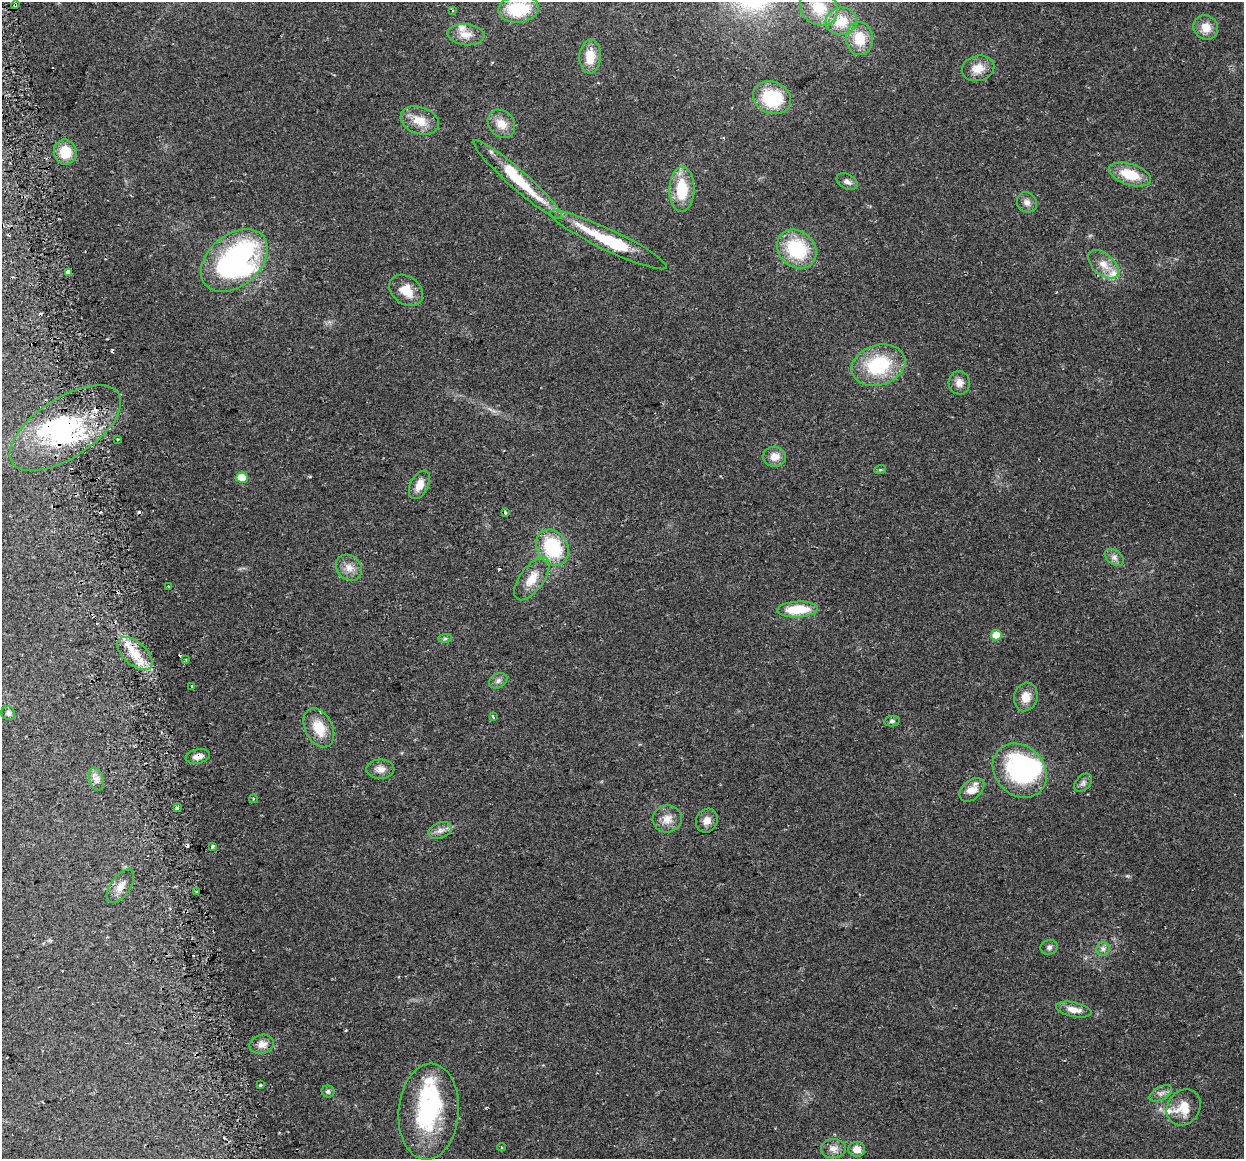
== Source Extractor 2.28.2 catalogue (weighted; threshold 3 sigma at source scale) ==
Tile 11 of 4 x 4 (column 3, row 3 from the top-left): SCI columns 2514-3755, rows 1246-2402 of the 5027 x 4754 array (HDU 1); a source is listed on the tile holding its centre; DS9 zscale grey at full resolution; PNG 1246 x 1161 px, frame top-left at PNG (2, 2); each listed source drawn as its Kron ellipse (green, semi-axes under 4 px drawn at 4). Shown black and unused: <1% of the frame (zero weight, under 2 of 3 exposures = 2% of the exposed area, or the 3 px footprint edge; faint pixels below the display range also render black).
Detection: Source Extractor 2.28.2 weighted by HDU 2 'WHT'; one run over the whole footprint, this tile lists its part. Background 0.108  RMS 0.011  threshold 0.0482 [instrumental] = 3 sigma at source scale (4.5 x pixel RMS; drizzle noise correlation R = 1.50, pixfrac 1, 0.0396/0.0396 arcsec/px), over >= 5 px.
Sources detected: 98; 7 inside a brighter object's white glare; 10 cosmic-ray / hot-pixel residue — neither listed nor drawn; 4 inside a brighter listed object's ellipse — not listed separately; the other 77 listed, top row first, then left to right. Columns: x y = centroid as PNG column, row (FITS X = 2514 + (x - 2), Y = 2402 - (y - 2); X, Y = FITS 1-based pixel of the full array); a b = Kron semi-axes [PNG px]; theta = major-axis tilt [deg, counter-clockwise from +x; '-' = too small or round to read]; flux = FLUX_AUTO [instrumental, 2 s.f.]
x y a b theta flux
15 5 4 3 - 11
819 8 20 17 -34 25
519 9 20 13 6 49
452 10 3 2 - 2.6
841 21 15 14 - 21
1206 27 13 11 -47 13
466 35 18 10 -5 11
860 39 16 13 -86 23
590 56 17 11 87 19
978 68 16 12 13 14
772 98 19 16 -23 57
420 121 20 13 -20 18
501 124 15 12 -50 13
65 152 12 11 - 24
1130 174 21 10 -18 30
518 179 59 9 -42 56
847 181 11 7 -27 4.4
682 189 22 12 89 38
1027 202 11 9 -51 5.7
608 240 64 10 -25 64
797 249 21 18 -41 63
234 261 38 25 40 250
1103 264 18 10 -40 13
68 273 4 3 - 620
406 290 18 13 -37 19
878 365 27 20 17 68
959 383 12 10 -85 8
65 428 63 29 33 130
117 439 3 2 - 1.5
775 457 11 10 - 10
880 470 6 3 19 1.2
242 478 5 5 - 20
419 485 15 9 63 11
506 512 4 3 - 1.3
552 548 19 15 -56 65
1114 557 10 7 -35 4.5
349 568 14 11 -44 9.8
532 579 25 12 54 17
168 587 3 3 - 3.3
798 609 20 8 3 32
996 635 5 5 - 18
445 639 7 4 1 1.8
135 653 21 11 -42 22
186 660 4 3 - 1.1
498 681 10 7 30 3.8
192 686 3 3 - 3.7
1026 697 14 11 74 13
8 713 7 6 - 3.5
493 717 4 3 - 3.9
892 721 8 5 10 2.2
319 728 21 13 -63 24
198 756 12 7 13 6.8
380 769 14 9 0 7.3
1020 771 29 24 -46 110
96 779 12 7 -76 4.9
1083 783 10 7 46 3.7
972 790 14 9 42 13
253 799 4 3 - 0.95
177 808 3 3 - 7.5
667 819 14 13 - 12
707 821 12 10 62 8.2
440 830 12 8 20 6
213 846 4 3 - 11
120 886 19 10 55 9.4
196 892 3 2 - 2.6
1049 947 9 7 17 3.2
1103 949 7 7 - 3.3
1074 1010 18 7 -12 10
262 1044 12 9 11 7.3
260 1085 3 3 - 1.9
328 1091 6 6 - 2.5
1161 1093 12 6 28 4.8
1184 1107 19 16 55 19
429 1112 48 30 85 120
501 1147 4 3 - 0.84
833 1149 12 9 1 7
857 1149 8 7 - 9.5
Overlapping masked pixels (flux is a lower limit): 6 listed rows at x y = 15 5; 518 179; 68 273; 65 428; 198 756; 120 886
Isophote crosses this tile's border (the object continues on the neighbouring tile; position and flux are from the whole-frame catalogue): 2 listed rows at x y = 819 8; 519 9